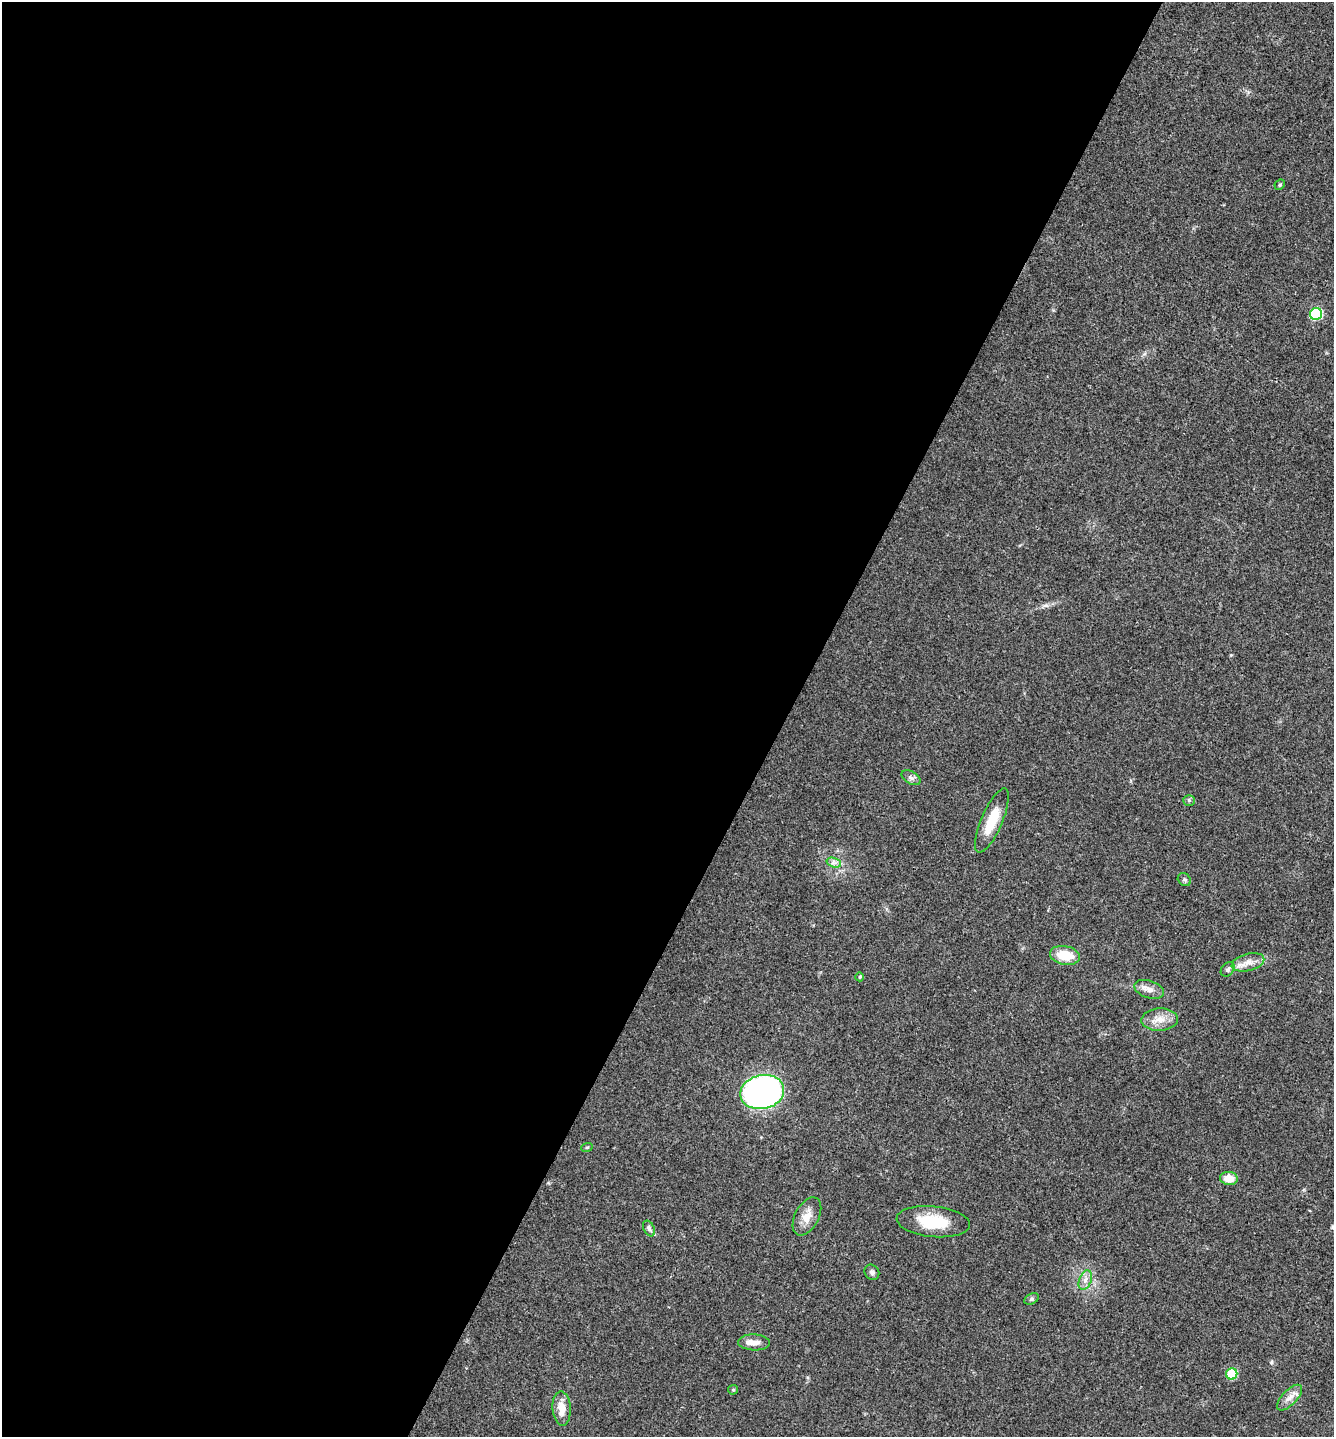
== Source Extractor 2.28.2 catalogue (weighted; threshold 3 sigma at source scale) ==
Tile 5 of 4 x 4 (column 1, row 2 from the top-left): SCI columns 148-1479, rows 2878-4312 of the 5761 x 5752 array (HDU 1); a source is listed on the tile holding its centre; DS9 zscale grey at full resolution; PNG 1336 x 1439 px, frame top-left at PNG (2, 2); each listed source drawn as its Kron ellipse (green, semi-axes under 4 px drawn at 4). Shown black and unused: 59% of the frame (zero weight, under 3 of 4 exposures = <1% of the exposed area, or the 3 px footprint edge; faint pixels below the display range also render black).
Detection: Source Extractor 2.28.2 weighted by HDU 2 'WHT'; one run over the whole footprint, this tile lists its part. Background 0.0754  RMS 0.0059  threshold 0.0265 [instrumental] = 3 sigma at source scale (4.5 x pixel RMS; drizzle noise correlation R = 1.50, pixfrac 1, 0.05/0.05 arcsec/px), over >= 5 px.
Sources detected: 27; all 27 listed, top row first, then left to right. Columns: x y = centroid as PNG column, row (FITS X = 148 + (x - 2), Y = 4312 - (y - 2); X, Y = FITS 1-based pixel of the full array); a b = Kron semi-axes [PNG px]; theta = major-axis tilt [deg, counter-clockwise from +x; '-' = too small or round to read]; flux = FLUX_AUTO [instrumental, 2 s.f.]
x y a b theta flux
1280 185 5 4 - 0.92
1316 314 6 6 - 54
911 778 10 6 -30 2
1189 800 5 5 - 0.93
992 821 34 10 67 16
834 863 7 4 -18 1.8
1184 880 7 6 - 1.2
1065 955 15 9 -11 14
1248 962 17 8 15 5.3
1228 969 8 6 51 1.5
860 977 4 4 - 0.63
1149 989 15 8 -19 4.1
1160 1019 18 11 3 7.3
762 1092 22 17 12 240
587 1147 6 3 19 0.7
1229 1178 9 6 -6 7.5
807 1216 21 12 62 7.3
933 1222 37 15 -6 22
649 1228 8 5 -63 1.6
872 1272 8 7 - 1.7
1085 1280 10 6 69 2.9
1032 1299 7 5 27 1.2
754 1342 16 8 -3 4.5
1232 1374 5 5 - 27
733 1390 5 4 - 0.7
1290 1398 16 7 46 4.2
562 1409 17 9 -87 7.8